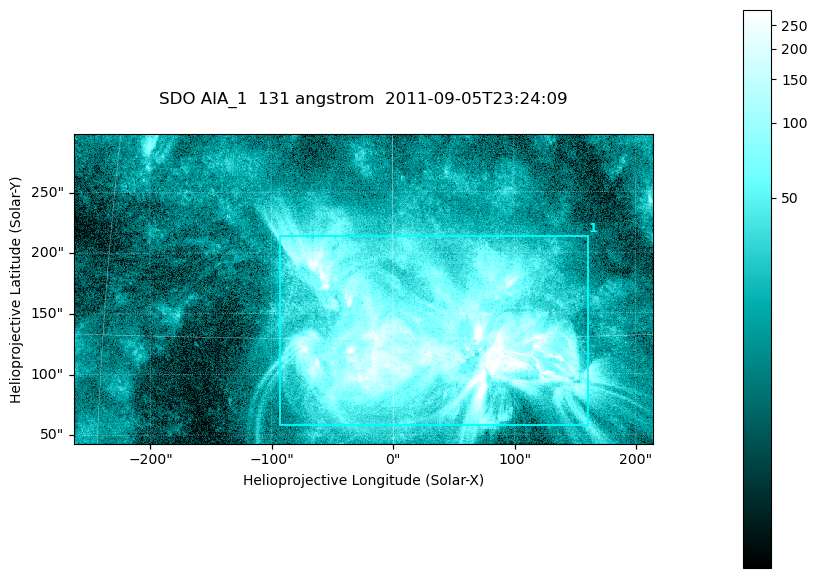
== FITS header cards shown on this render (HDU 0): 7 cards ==
TELESCOP= 'SDO     '           /
INSTRUME= 'AIA_1   '           /
WAVELNTH=                  131 /
WAVEUNIT= 'angstrom'           /
DATE-OBS= '2011-09-05T23:24:09.62' /
CTYPE1  = 'HPLN-TAN'           /
CTYPE2  = 'HPLT-TAN'           /

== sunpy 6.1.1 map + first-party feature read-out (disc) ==
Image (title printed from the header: SDO AIA_1  131 angstrom  2011-09-05T23:24:09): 794 x 424 px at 0.601 arcsec/px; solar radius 952 arcsec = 1585 px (partial field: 4.3% of the solar disc is inside the frame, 100% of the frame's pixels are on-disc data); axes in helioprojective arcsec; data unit not stated in the header (colour bar unlabelled)
Pointing: header CRPIX1/2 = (2043.22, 2045.61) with CRVAL1/2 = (0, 0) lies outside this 794 x 424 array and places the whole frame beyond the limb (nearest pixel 1.29 R_sun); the SolarSoft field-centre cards XCEN/YCEN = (-24.42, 170.1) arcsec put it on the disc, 1595 arcsec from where CRPIX/CRVAL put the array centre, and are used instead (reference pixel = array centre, CRVAL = XCEN/YCEN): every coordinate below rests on XCEN/YCEN
Orientation: roll -0.139 deg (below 1 deg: not rotated)
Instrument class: DISC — disc imager (sunpy class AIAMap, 131 A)
Bright regions (active regions / flare kernels): reference = the on-disc median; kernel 7 px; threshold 5 sigma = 67.6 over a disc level ~16.6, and >= 1.15x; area >= 336 px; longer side >= 5 px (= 3 arcsec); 1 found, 1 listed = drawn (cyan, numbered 1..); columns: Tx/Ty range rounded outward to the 2 arcsec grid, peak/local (2 s.f.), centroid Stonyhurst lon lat
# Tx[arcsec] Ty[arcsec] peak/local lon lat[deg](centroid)
1 -94..162 56..214 25 +2 +15